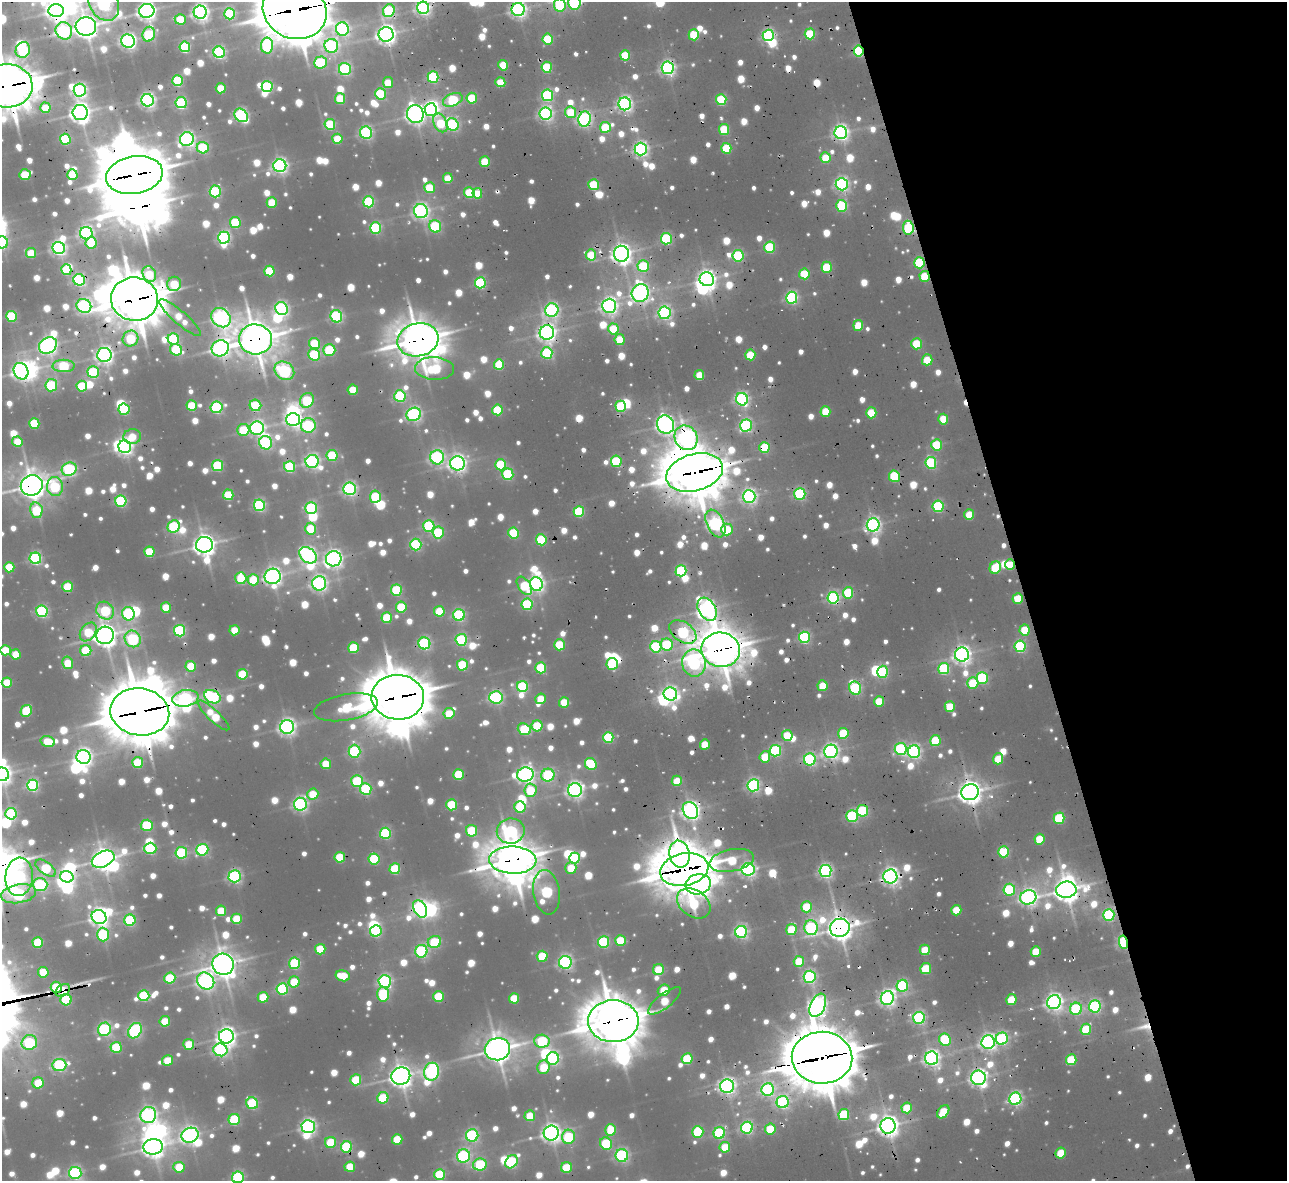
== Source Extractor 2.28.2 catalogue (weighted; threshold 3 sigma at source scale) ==
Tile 12 of 4 x 4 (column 4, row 3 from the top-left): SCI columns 4294-5578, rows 1429-2607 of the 5580 x 5245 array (HDU 1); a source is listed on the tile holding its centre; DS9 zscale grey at full resolution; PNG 1289 x 1183 px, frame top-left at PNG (2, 2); each listed source drawn as its Kron ellipse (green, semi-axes under 4 px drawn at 4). Shown black and unused: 21% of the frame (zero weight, under 2 of 3 exposures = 11% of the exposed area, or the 3 px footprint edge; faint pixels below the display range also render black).
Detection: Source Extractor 2.28.2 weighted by HDU 2 'WHT'; one run over the whole footprint, this tile lists its part. Background 0.0879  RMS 0.03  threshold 0.134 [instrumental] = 3 sigma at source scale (4.5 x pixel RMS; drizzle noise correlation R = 1.50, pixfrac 1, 0.05/0.05 arcsec/px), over >= 5 px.
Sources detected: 1252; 5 too faint to see at this stretch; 57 inside a brighter object's white glare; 18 cosmic-ray / hot-pixel residue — neither listed nor drawn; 9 inside a brighter listed object's ellipse — not listed separately; of the other 1163, all 500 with FLUX_AUTO >= 127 (the completeness limit of this list) listed and drawn (663 fainter detections not listed), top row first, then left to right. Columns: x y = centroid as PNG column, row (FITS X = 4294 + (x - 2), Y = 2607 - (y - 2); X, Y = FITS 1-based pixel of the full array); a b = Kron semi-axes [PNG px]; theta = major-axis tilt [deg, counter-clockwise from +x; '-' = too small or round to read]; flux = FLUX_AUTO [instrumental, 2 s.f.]
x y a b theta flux
574 3 6 6 - 400
104 4 18 14 -58 1400
560 5 6 6 - 320
423 8 6 6 - 1300
518 9 6 6 - 1600
56 10 7 6 - 1900
295 10 32 28 -23 18000
147 11 7 7 - 2300
389 11 6 5 - 510
200 12 6 6 - 1900
230 14 6 5 - 470
180 19 5 5 - 170
86 26 10 9 - 3900
342 29 7 6 - 1100
64 31 9 8 - 880
149 34 7 6 - 400
386 34 7 7 - 2500
810 34 5 5 - 300
694 35 5 5 - 250
768 35 6 5 - 880
548 39 5 5 - 280
128 41 7 6 - 1500
267 46 8 6 -89 490
331 46 7 7 - 1000
185 47 5 5 - 440
23 50 8 7 - 510
859 51 5 5 - 370
219 52 6 5 - 830
625 55 5 5 - 230
321 62 6 6 - 450
503 65 5 5 - 180
547 67 5 5 - 310
668 68 6 6 - 1300
345 69 6 6 - 700
433 77 5 5 - 490
178 81 5 5 - 410
388 82 5 5 - 140
500 82 5 5 - 150
7 86 25 21 -2 12000
267 86 5 5 - 500
221 88 5 5 - 150
80 90 6 6 - 1100
380 94 5 5 - 400
547 95 6 5 - 530
472 98 5 5 - 250
340 99 5 5 - 210
147 100 6 6 - 1400
453 100 10 6 22 410
721 100 5 5 - 350
181 103 5 5 - 600
625 104 6 6 - 1500
45 108 5 5 - 140
431 110 6 6 - 940
570 112 6 5 - 160
80 113 7 7 - 2900
415 114 9 8 - 2200
546 114 6 6 - 1200
241 115 7 6 - 970
585 119 7 6 - 1200
440 123 10 6 -63 190
330 124 5 5 - 340
453 124 6 5 - 660
605 127 5 5 - 220
724 129 5 5 - 250
366 133 6 6 - 880
841 133 6 6 - 1600
65 139 5 5 - 380
187 139 7 7 - 1500
337 139 5 5 - 150
203 148 6 5 - 410
726 148 5 5 - 250
641 149 6 6 - 1400
825 158 5 5 - 160
485 162 5 5 - 180
280 166 6 6 - 1500
25 174 6 5 - 190
72 175 5 5 - 160
134 175 28 18 10 14000
448 178 5 5 - 130
842 184 6 6 - 1100
593 185 5 5 - 280
429 188 5 5 - 190
215 191 6 5 - 530
469 193 5 5 - 250
477 193 5 5 - 160
272 202 5 5 - 170
369 202 5 5 - 490
842 206 6 5 - 370
421 211 7 7 - 1600
235 222 5 5 - 310
435 226 6 6 - 450
375 228 6 5 - 500
908 228 7 5 -83 330
86 233 6 6 - 1200
224 238 6 6 - 900
666 239 5 5 - 510
2 242 6 6 - 510
91 243 6 5 - 160
769 247 5 5 - 380
59 248 6 6 - 1300
31 253 5 5 - 140
621 254 8 7 - 2800
591 255 6 5 - 170
738 256 6 5 - 490
919 263 5 5 - 370
643 266 6 5 - 320
827 267 5 5 - 250
66 270 5 5 - 190
269 271 5 5 - 260
149 274 8 6 -59 150
804 274 5 5 - 250
925 276 5 5 - 190
707 279 7 6 - 2200
79 280 6 5 - 720
480 283 5 5 - 480
174 284 7 7 - 200
640 293 9 8 - 2000
792 298 6 5 - 820
135 299 23 22 - 13000
84 306 7 6 - 1000
609 306 7 7 - 1800
282 308 6 6 - 1000
552 310 7 6 - 1100
664 313 6 6 - 1100
11 316 5 5 - 400
336 316 6 6 - 780
180 318 27 6 -41 150
221 318 10 8 -45 1700
858 325 5 5 - 190
613 329 5 5 - 170
547 332 7 7 - 2200
130 339 8 7 - 270
173 339 6 5 - 440
255 339 16 15 - 7700
418 340 21 16 14 8000
620 340 5 5 - 160
314 343 6 5 - 250
916 344 5 5 - 240
48 345 9 7 35 2000
220 348 9 8 - 1600
176 350 6 5 - 340
329 350 6 6 - 310
547 353 6 5 - 420
104 355 7 7 - 1900
314 355 6 5 - 400
750 355 5 5 - 190
927 360 5 5 - 170
499 365 5 5 - 210
63 366 11 6 1 370
435 369 19 11 -3 350
21 371 8 7 - 2000
284 371 10 8 -34 1000
93 372 6 5 - 480
699 375 5 5 - 140
51 385 6 6 - 390
82 386 5 5 - 260
353 390 5 5 - 140
400 396 6 5 - 550
742 399 6 6 - 1100
307 400 8 6 57 370
255 405 6 5 - 310
192 406 5 5 - 220
621 406 5 5 - 350
217 407 6 6 - 640
124 409 5 5 - 370
497 410 5 5 - 270
825 411 5 5 - 160
871 413 5 5 - 220
414 414 7 6 - 1200
943 419 5 5 - 160
293 420 7 6 - 1300
34 423 5 5 - 260
665 424 9 8 - 2200
308 425 7 7 - 640
746 425 6 6 - 780
257 428 7 7 - 1300
243 430 6 6 - 230
132 436 9 7 12 130
686 438 13 11 -58 1600
17 442 5 5 - 140
266 443 7 6 - 710
937 445 5 5 - 280
125 447 6 6 - 1600
764 447 5 5 - 300
332 455 5 5 - 280
437 457 7 7 - 1100
312 461 6 6 - 1300
616 461 5 5 - 340
458 463 7 7 - 1900
931 463 6 5 - 510
217 465 5 5 - 410
501 465 5 5 - 320
290 467 5 5 - 400
69 469 7 6 - 730
695 473 29 18 15 14000
508 474 6 5 - 430
894 476 6 5 - 290
32 485 11 10 - 4900
55 487 9 8 - 320
350 489 6 6 - 1100
800 494 6 5 - 620
228 495 5 5 - 230
749 496 6 6 - 1400
375 497 6 5 - 300
121 501 5 5 - 540
259 505 6 5 - 700
938 506 6 5 - 500
311 508 6 5 - 600
36 510 8 6 -80 230
579 511 5 5 - 350
969 515 5 5 - 140
715 524 15 8 -64 1400
873 525 6 6 - 1500
429 526 6 5 - 530
174 527 6 6 - 550
310 529 6 5 - 220
727 529 6 6 - 190
438 533 6 5 - 310
513 533 5 5 - 320
541 540 5 5 - 340
204 545 8 8 - 3100
416 545 6 5 - 570
149 552 5 5 - 220
308 555 10 7 -40 1400
35 558 6 5 - 750
334 559 8 7 - 1900
1010 565 5 5 - 150
9 567 5 5 - 170
995 568 6 5 - 270
681 571 5 5 - 530
273 576 8 7 - 2100
241 578 6 5 - 200
253 580 5 5 - 190
319 583 7 7 - 1400
536 584 7 6 - 1600
524 586 10 6 -56 220
68 587 5 5 - 260
396 590 5 5 - 390
848 593 5 5 - 320
833 598 5 5 - 830
1018 598 5 5 - 150
527 604 6 5 - 430
401 607 5 5 - 260
166 608 5 5 - 160
707 609 12 8 -59 2200
42 611 6 5 - 680
105 611 9 8 - 370
439 611 5 5 - 200
128 614 7 6 - 630
459 615 6 6 - 630
387 618 5 5 - 240
234 630 5 5 - 140
1025 630 5 5 - 170
180 631 6 5 - 620
88 632 10 7 54 200
683 632 15 9 -35 570
105 635 9 8 - 3500
804 637 6 5 - 590
133 639 9 7 -50 630
461 640 6 5 - 540
424 643 6 6 - 730
667 644 6 6 - 320
559 645 5 5 - 280
1020 646 6 5 - 570
656 647 6 5 - 470
353 648 5 5 - 270
5 650 5 5 - 160
721 650 19 17 -10 8500
86 651 5 5 - 250
16 654 5 5 - 130
962 655 7 7 - 2100
68 663 6 5 - 150
694 663 13 12 - 850
612 664 6 6 - 330
462 665 5 5 - 310
191 666 5 5 - 190
541 668 5 5 - 340
944 669 6 5 - 450
883 672 6 5 - 440
242 674 5 5 - 230
982 678 6 5 - 470
7 683 5 5 - 180
973 683 6 5 - 190
522 686 5 5 - 470
823 686 5 5 - 140
855 688 7 5 -63 650
670 694 7 6 - 1400
212 697 8 6 -26 780
398 697 26 22 -4 16000
496 697 7 6 - 830
185 698 13 8 10 940
541 699 5 5 - 130
879 701 5 5 - 160
564 702 5 5 - 150
346 707 32 13 10 350
950 707 5 5 - 160
26 711 6 5 - 270
140 712 29 23 -9 17000
449 713 5 5 - 150
214 715 21 5 -43 210
537 726 5 5 - 270
287 727 7 7 - 1800
524 729 7 5 -18 320
843 733 5 5 - 240
787 735 5 5 - 180
608 737 5 5 - 410
48 741 7 5 -15 150
935 741 5 5 - 220
705 744 5 5 - 130
901 749 6 6 - 620
354 751 6 6 - 590
775 751 6 5 - 580
831 751 7 6 - 1600
914 752 6 6 - 1100
84 757 7 7 - 1700
765 757 5 5 - 160
810 759 6 6 - 750
998 759 5 5 - 150
138 763 5 5 - 250
326 764 5 5 - 150
591 764 6 5 - 350
2 774 7 7 - 2200
459 774 5 5 - 240
525 775 8 7 - 1800
548 775 6 6 - 490
357 781 6 6 - 340
677 781 5 5 - 130
33 785 5 5 - 690
753 785 6 6 - 1000
366 789 6 5 - 450
530 790 7 6 - 200
575 790 7 7 - 1800
970 792 8 8 - 3800
313 794 6 5 - 130
300 804 6 6 - 1200
452 805 5 5 - 280
520 807 5 5 - 320
690 811 9 7 -56 2300
862 811 6 5 - 410
11 814 6 5 - 580
852 816 6 5 - 590
1059 818 5 5 - 360
147 825 6 5 - 350
472 831 6 5 - 260
511 831 14 12 11 770
385 833 5 5 - 520
1039 839 5 5 - 170
150 848 6 5 - 420
202 850 6 6 - 610
1004 852 5 5 - 400
181 853 6 6 - 520
679 854 13 10 -79 1600
340 857 5 5 - 230
575 858 5 5 - 390
103 859 12 7 25 3500
374 859 5 5 - 350
513 860 23 13 -2 9000
732 860 22 11 11 230
46 868 12 6 -37 290
571 868 6 5 - 140
395 869 5 5 - 300
748 869 6 6 - 1400
684 870 24 16 11 13000
825 871 6 6 - 1200
235 876 6 6 - 990
890 876 7 7 - 2000
19 877 19 13 84 550
67 877 7 5 -16 820
698 884 13 10 10 1600
40 885 7 6 - 620
1009 890 6 5 - 440
1066 890 10 8 7 4300
546 892 22 13 -82 650
19 894 18 9 9 700
1028 897 8 7 - 1600
694 903 18 13 -35 280
807 907 5 5 - 210
420 909 9 6 -64 1500
956 910 5 5 - 140
221 911 5 5 - 150
1109 915 6 5 - 600
99 917 7 7 - 2300
237 919 5 5 - 190
130 920 6 5 - 440
811 928 7 7 - 630
840 928 10 9 - 4500
791 929 5 5 - 200
376 931 6 5 - 500
741 932 6 6 - 1000
103 934 7 6 - 440
620 940 5 5 - 170
38 942 5 5 - 230
434 942 7 6 - 300
604 942 5 5 - 520
1123 942 7 4 -79 610
320 949 5 5 - 200
925 950 5 5 - 140
421 951 6 6 - 790
1036 951 5 5 - 140
542 956 5 5 - 210
799 961 5 5 - 150
565 962 6 6 - 1100
295 963 5 5 - 470
223 964 11 10 - 4700
926 969 5 5 - 220
658 970 5 5 - 180
43 972 5 5 - 130
343 976 7 5 -12 170
810 977 6 6 - 850
170 978 5 5 - 290
206 981 9 7 -40 1700
385 981 6 6 - 1000
294 982 6 5 - 160
902 986 6 5 - 540
56 987 5 5 - 250
282 989 6 5 - 560
63 990 8 5 33 160
664 990 6 5 - 170
383 994 7 6 - 360
144 996 5 5 - 390
263 997 5 5 - 170
438 997 5 5 - 250
514 998 5 5 - 160
887 998 7 6 - 1700
66 1000 5 5 - 320
1011 1000 5 5 - 160
664 1001 20 7 38 180
1054 1002 7 6 - 1900
818 1005 12 7 65 2100
1095 1006 6 6 - 790
1076 1009 6 6 - 510
919 1018 6 6 - 800
165 1021 5 5 - 160
613 1021 25 21 0 12000
104 1029 7 6 - 830
1086 1029 6 5 - 250
135 1031 8 6 56 840
226 1036 7 7 - 2300
1002 1039 6 6 - 660
945 1040 6 5 - 330
542 1041 8 6 -6 360
988 1042 7 6 - 1700
29 1043 8 7 - 510
189 1044 5 5 - 160
116 1047 5 5 - 280
497 1049 12 11 - 4800
220 1050 7 6 - 910
553 1058 6 6 - 850
822 1058 30 26 -2 19000
932 1058 7 6 - 1700
687 1059 5 5 - 270
167 1060 6 5 - 130
1071 1060 5 5 - 230
59 1065 7 6 - 710
543 1067 7 6 - 160
432 1072 9 7 70 1000
401 1076 9 8 - 3500
978 1078 7 7 - 1900
356 1080 5 5 - 240
38 1083 5 5 - 150
727 1086 7 6 - 1700
768 1090 6 6 - 850
383 1098 6 5 - 260
1015 1099 6 6 - 1000
783 1102 6 6 - 790
252 1103 6 5 - 470
907 1108 5 5 - 160
943 1112 7 5 52 190
844 1114 5 5 - 310
148 1115 8 8 - 1400
530 1116 5 5 - 130
234 1120 5 5 - 370
888 1126 7 7 - 3000
308 1127 6 6 - 1400
747 1128 6 5 - 720
770 1129 5 5 - 190
611 1130 6 5 - 180
698 1132 6 5 - 330
551 1133 7 7 - 2300
719 1133 6 5 - 500
190 1135 9 7 20 1800
472 1135 6 6 - 810
568 1137 7 6 - 380
397 1139 5 5 - 180
331 1142 5 5 - 220
606 1143 6 5 - 290
153 1147 10 7 6 3100
346 1147 5 5 - 450
725 1147 5 5 - 140
1061 1153 5 5 - 160
622 1155 6 6 - 890
463 1156 6 6 - 890
511 1162 7 5 51 590
480 1164 7 6 - 360
179 1167 5 5 - 160
350 1167 5 5 - 140
566 1168 5 5 - 210
75 1173 6 6 - 830
440 1175 5 5 - 380
238 1177 6 6 - 690
Overlapping masked pixels (flux is a lower limit): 86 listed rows (the first 20) at x y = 423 8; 518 9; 56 10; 295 10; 147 11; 389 11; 64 31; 859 51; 668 68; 7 86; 415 114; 585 119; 453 124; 841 133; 187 139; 203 148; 134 175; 908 228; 621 254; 591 255
Isophote crosses this tile's border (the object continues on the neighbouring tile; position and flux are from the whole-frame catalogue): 16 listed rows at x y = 574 3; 104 4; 560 5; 423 8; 518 9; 295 10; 147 11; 7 86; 2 242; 21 371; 32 485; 5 650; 2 774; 19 894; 75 1173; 238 1177